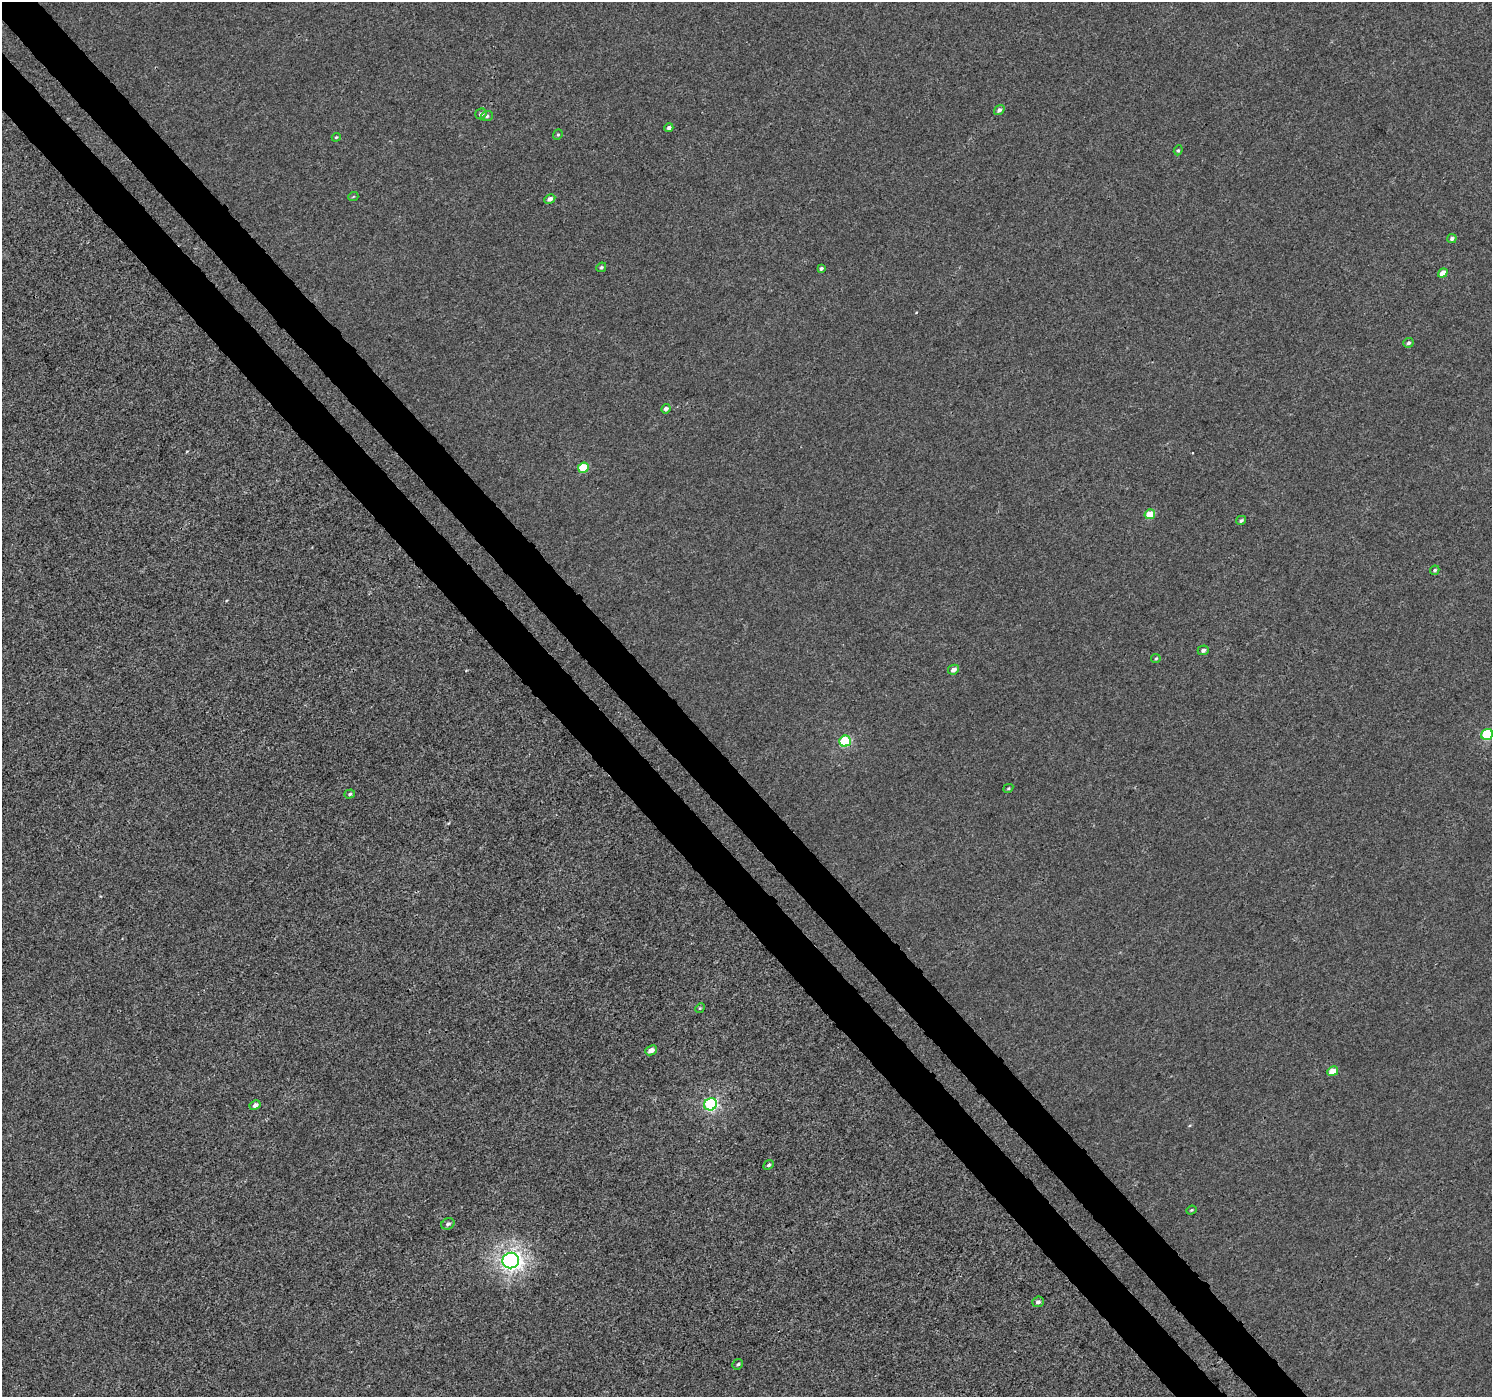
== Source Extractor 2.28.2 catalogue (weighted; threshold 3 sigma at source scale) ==
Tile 11 of 4 x 4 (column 3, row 3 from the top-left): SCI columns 3032-4521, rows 1641-3035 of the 6057 x 6008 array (HDU 1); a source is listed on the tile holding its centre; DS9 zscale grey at full resolution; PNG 1494 x 1399 px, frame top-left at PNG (2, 2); each listed source drawn as its Kron ellipse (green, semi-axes under 4 px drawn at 4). Shown black and unused: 7% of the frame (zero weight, under 3 of 4 exposures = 5% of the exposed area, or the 3 px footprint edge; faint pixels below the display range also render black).
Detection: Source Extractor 2.28.2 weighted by HDU 2 'WHT'; one run over the whole footprint, this tile lists its part. Background -2.34e-04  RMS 0.0036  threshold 0.0163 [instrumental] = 3 sigma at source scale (4.5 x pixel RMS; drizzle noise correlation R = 1.50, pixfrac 1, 0.0396/0.0396 arcsec/px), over >= 5 px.
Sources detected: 37; all 37 listed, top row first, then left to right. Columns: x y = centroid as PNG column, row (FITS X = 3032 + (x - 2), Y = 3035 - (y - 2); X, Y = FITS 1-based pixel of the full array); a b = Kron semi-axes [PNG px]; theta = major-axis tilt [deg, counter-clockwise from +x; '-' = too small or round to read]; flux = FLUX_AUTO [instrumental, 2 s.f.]
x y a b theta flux
999 110 5 4 - 0.95
481 114 6 5 - 1.1
487 116 6 5 - 0.79
669 128 5 4 - 1.1
558 135 5 4 - 0.5
336 137 4 4 - 0.41
1178 150 5 4 - 0.47
353 197 5 3 - 0.32
550 199 6 4 29 1.4
1452 239 5 4 - 0.87
601 267 5 4 - 0.53
821 268 3 3 - 0.65
1443 273 5 4 - 3.2
1408 343 5 4 - 0.73
666 409 5 4 - 1.2
583 468 5 5 - 12
1150 514 5 4 - 6.9
1241 520 5 4 - 0.72
1435 570 5 4 - 0.6
1203 650 6 5 - 0.95
1156 658 5 4 - 0.42
953 670 5 4 - 1.8
1487 734 6 5 - 21
845 741 6 5 - 20
1008 788 5 4 - 0.43
350 794 5 4 - 0.6
700 1008 5 4 - 0.42
651 1050 6 5 - 2.2
1333 1071 5 4 - 4.9
711 1104 6 6 - 49
255 1105 5 4 - 1.9
769 1165 5 4 - 0.62
1191 1210 5 4 - 0.42
448 1224 7 5 27 0.92
511 1260 8 7 - 150
1038 1302 6 5 - 1.1
738 1364 5 5 - 0.65
Isophote crosses this tile's border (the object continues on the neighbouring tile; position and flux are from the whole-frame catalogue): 1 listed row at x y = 1487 734